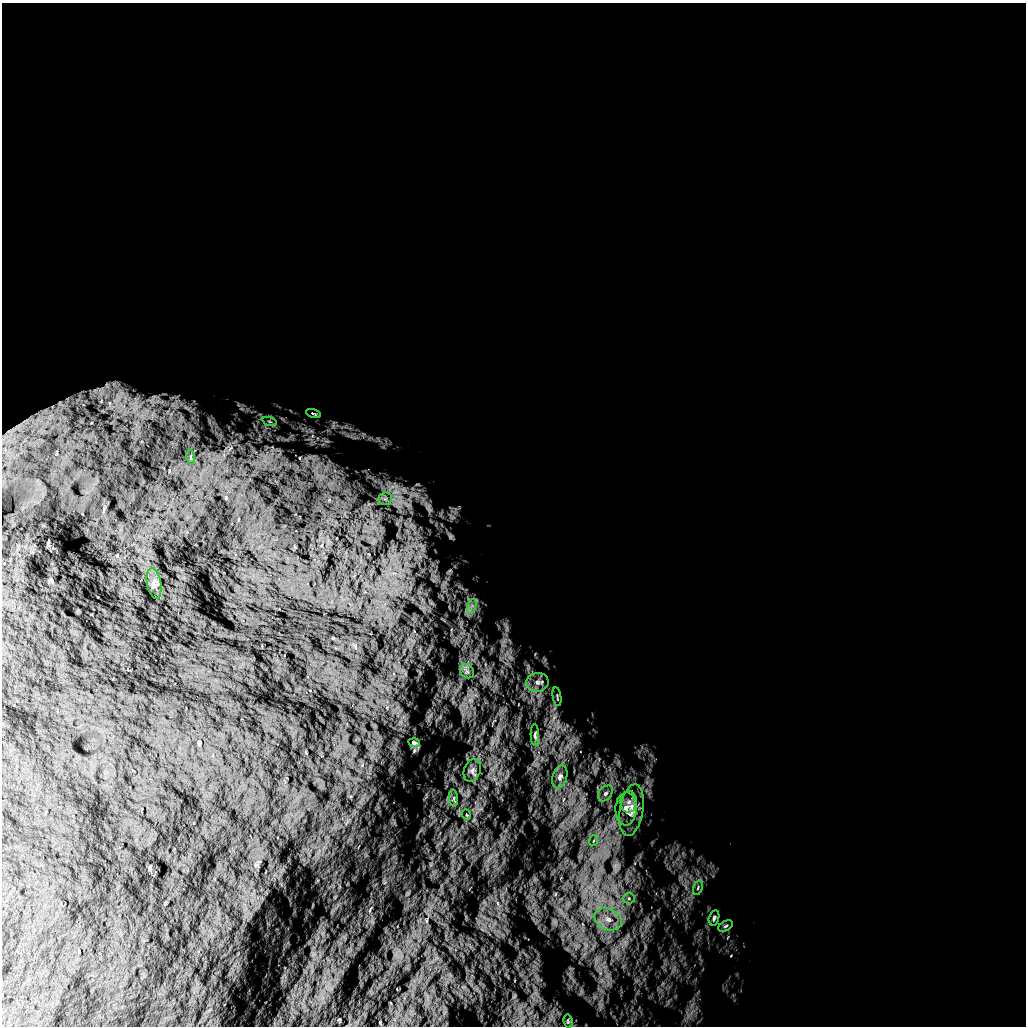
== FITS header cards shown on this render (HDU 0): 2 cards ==
NAXIS1  =                 1024 /
NAXIS2  =                 1024 /

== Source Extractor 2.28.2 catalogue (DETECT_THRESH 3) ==
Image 1024 x 1024 px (HDU 0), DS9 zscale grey, 1 PNG px = 1 image px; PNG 1028 x 1028 px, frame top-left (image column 1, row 1024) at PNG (2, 3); each listed source drawn as its Kron ellipse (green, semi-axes under 4 px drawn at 4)
Background 5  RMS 880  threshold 2640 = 3 sigma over >= 5 px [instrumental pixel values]
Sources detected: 26; all 26 listed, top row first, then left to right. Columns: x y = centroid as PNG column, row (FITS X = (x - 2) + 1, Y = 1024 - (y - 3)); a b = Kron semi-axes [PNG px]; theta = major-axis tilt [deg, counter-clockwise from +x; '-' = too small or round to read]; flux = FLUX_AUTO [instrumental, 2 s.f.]
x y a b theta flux
313 413 7 3 -17 75000
270 421 8 3 -19 93000
191 457 7 4 -81 80000
385 499 7 6 - 160000
154 583 15 7 -81 280000
472 606 7 4 71 200000
467 671 8 6 -44 170000
537 682 11 9 7 430000
557 697 9 2 -81 66000
535 735 11 4 -88 120000
414 743 5 4 - 87000
472 770 12 8 70 250000
560 777 12 7 73 250000
605 793 9 6 50 200000
454 798 8 4 -83 120000
629 802 11 8 90 320000
626 809 16 10 88 580000
631 810 26 11 81 930000
467 815 5 3 - 50000
593 841 5 3 - 61000
698 888 8 4 71 110000
629 898 6 5 - 110000
714 918 8 5 74 120000
608 919 14 10 -26 780000
726 926 8 5 28 110000
568 1021 6 5 - 78000